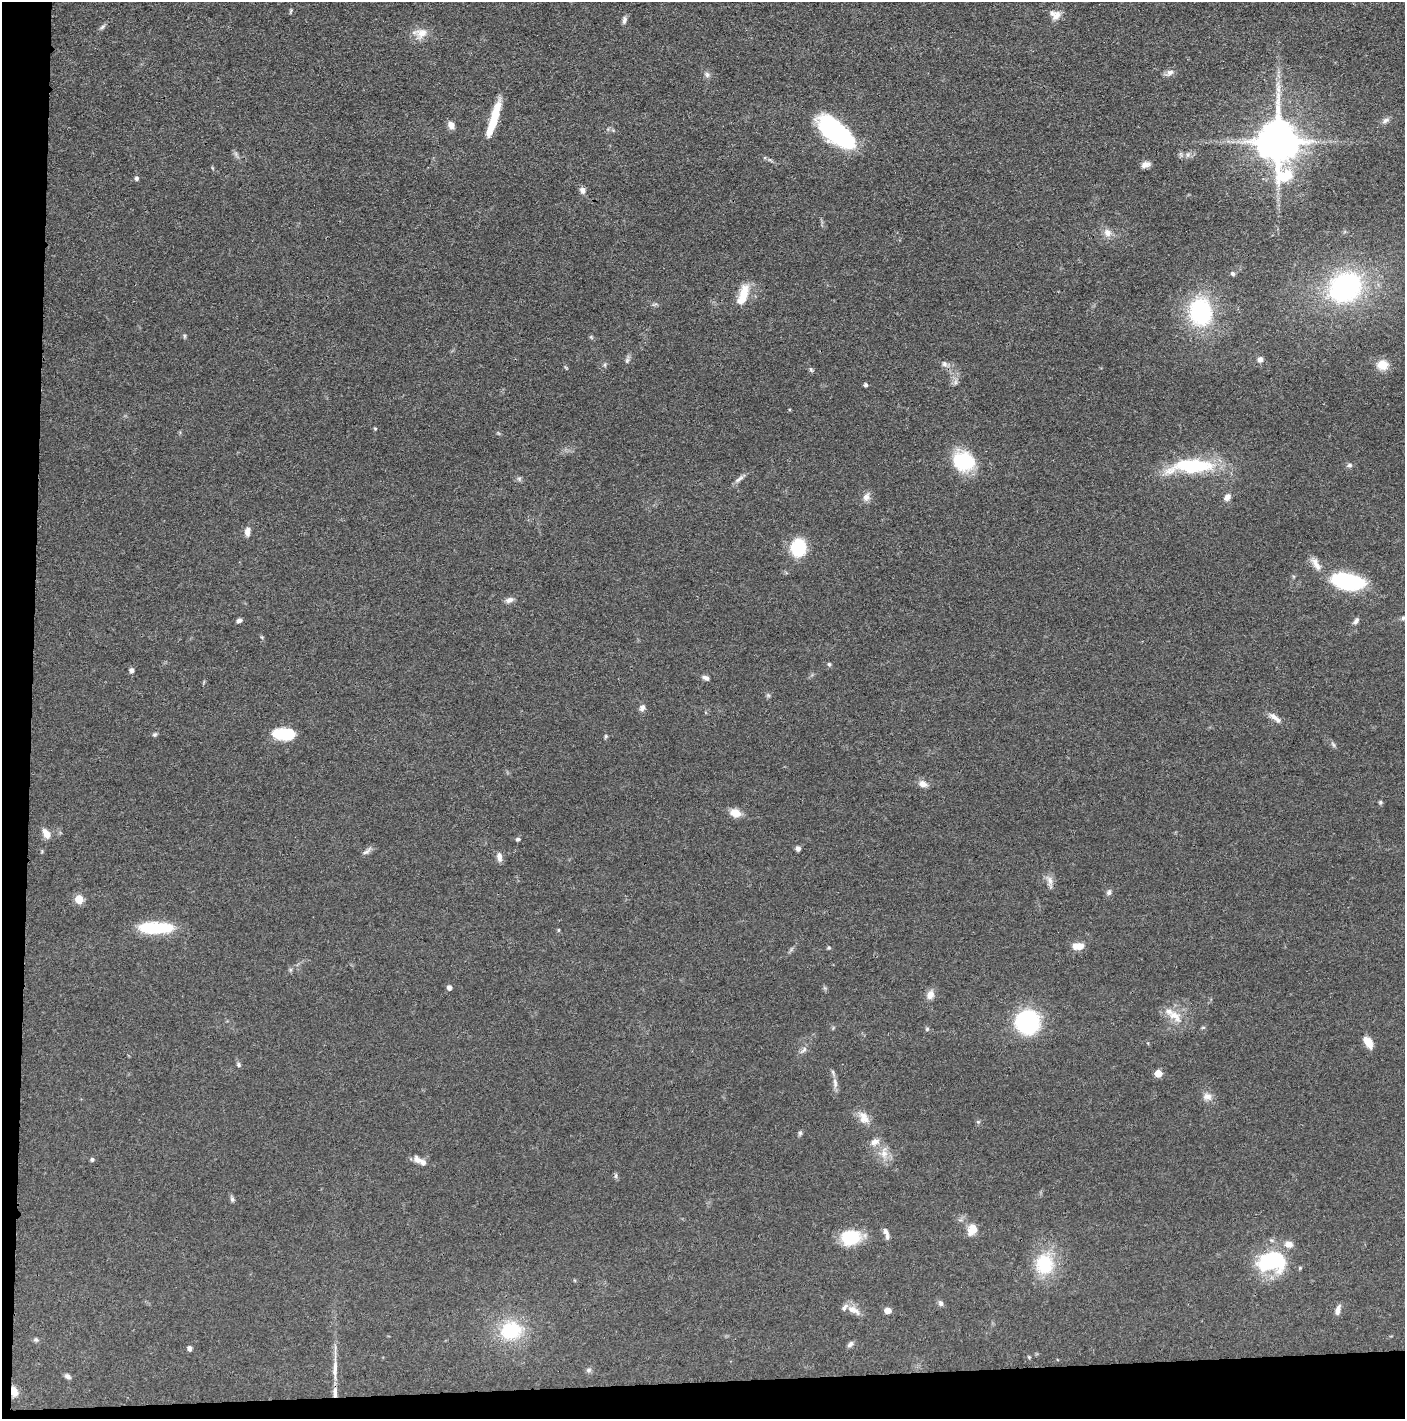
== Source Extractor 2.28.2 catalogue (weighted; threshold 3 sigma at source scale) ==
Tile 7 of 3 x 3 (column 1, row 3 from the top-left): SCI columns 13-1415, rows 7-1423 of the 4235 x 4264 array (HDU 1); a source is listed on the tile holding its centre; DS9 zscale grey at full resolution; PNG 1407 x 1421 px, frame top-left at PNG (2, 2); no overlay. Shown black and unused: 5% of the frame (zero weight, under 3 of 4 exposures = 1% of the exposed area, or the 3 px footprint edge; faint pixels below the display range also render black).
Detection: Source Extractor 2.28.2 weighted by HDU 2 'WHT'; one run over the whole footprint, this tile lists its part. Background 0.0475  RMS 0.0051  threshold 0.023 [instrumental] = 3 sigma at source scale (4.5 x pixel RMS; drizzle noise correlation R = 1.50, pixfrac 1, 0.05/0.05 arcsec/px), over >= 5 px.
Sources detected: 111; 6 inside a brighter listed object's ellipse — not listed separately; the other 105 listed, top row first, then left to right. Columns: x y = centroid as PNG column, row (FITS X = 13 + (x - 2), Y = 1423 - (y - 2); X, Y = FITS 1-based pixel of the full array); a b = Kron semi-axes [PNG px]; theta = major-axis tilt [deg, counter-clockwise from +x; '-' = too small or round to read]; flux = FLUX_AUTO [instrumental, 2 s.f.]
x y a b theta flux
1056 16 15 9 56 3.6
624 20 10 5 77 1.7
102 27 9 4 36 1.1
421 33 18 13 40 6.1
1170 72 11 8 20 2.3
707 75 9 5 -64 1.5
494 119 41 8 73 16
1386 120 11 6 31 1.9
451 125 8 7 - 3.5
835 132 43 19 -40 60
1278 141 14 12 -77 1900
1187 155 7 4 90 1
1146 164 11 6 19 3
136 178 5 5 - 1.3
582 190 8 6 -70 2.2
1107 233 11 9 -51 3.6
1233 274 6 4 -45 1.2
1345 287 25 22 34 100
743 295 30 11 72 10
1200 312 23 19 -86 59
184 336 6 4 -90 0.67
1260 359 8 7 - 2
627 360 8 6 69 1.3
944 364 9 7 -62 1.9
605 365 6 4 -72 0.7
1382 365 12 10 0 7.6
811 370 8 5 -63 0.89
866 385 4 4 - 1.2
375 429 5 4 - 0.56
964 461 21 16 -13 35
1349 465 7 5 1 1.2
1192 466 54 16 3 40
519 479 6 6 - 1.1
739 479 16 5 34 2.1
866 497 13 8 64 2.9
1227 497 9 7 54 2.7
247 532 12 7 82 2.8
798 548 16 14 88 22
1316 563 21 8 -59 4.4
1347 581 37 17 -11 42
509 600 11 7 21 2.2
1403 618 6 6 - 0.98
239 620 6 5 - 1.5
1356 621 10 6 57 1.7
829 664 6 5 - 0.82
131 670 6 6 - 1.4
706 678 9 5 -24 1.7
642 708 9 7 59 1.8
1275 718 20 7 -39 3.6
285 734 22 11 0 20
154 735 6 6 - 0.88
606 736 5 5 - 0.72
1333 744 9 4 -55 1.1
923 784 11 8 -20 3.3
1380 802 5 5 - 0.8
735 813 12 9 -20 6.1
46 834 12 7 -63 4.6
518 839 7 4 1 0.93
798 848 6 5 - 1.6
366 851 14 5 33 1.8
499 857 13 6 -85 2.5
1050 881 16 7 -79 3
1109 892 8 6 63 1.5
79 899 5 5 - 14
155 928 37 12 0 26
559 930 5 3 - 0.53
1078 946 10 6 -2 7.7
449 988 5 4 - 2.3
930 995 10 8 63 3.8
1175 1016 24 12 -41 8
1027 1022 20 20 - 59
927 1029 6 5 - 0.7
1368 1042 10 6 -57 8.3
804 1050 10 5 52 1.7
239 1065 7 6 - 1
1158 1073 5 5 - 10
835 1083 15 6 -83 2.7
1207 1096 13 10 -10 3.3
864 1118 17 12 -64 5.4
978 1122 6 5 - 0.78
800 1133 6 6 - 0.9
875 1142 12 8 28 3.3
884 1153 17 9 83 5.3
92 1159 5 4 - 1.1
420 1161 20 7 -28 3.8
616 1176 8 4 89 0.93
232 1199 7 6 - 1.1
972 1229 13 10 65 6.3
886 1232 11 7 -63 2
850 1237 22 17 9 19
1271 1262 35 23 7 39
1044 1264 28 24 86 24
941 1303 7 6 - 1.6
853 1310 20 8 -28 4.6
887 1310 7 6 - 3.4
1338 1310 12 6 73 2.7
510 1330 21 18 9 30
36 1340 6 6 - 0.97
850 1344 9 6 52 1.6
190 1348 4 4 - 2.2
1029 1357 5 4 - 0.51
335 1369 30 6 89 6.3
588 1370 8 5 27 1.2
68 1376 8 5 -38 1.5
14 1391 10 7 -77 5
Overlapping masked pixels (flux is a lower limit): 2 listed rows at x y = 1278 141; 14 1391